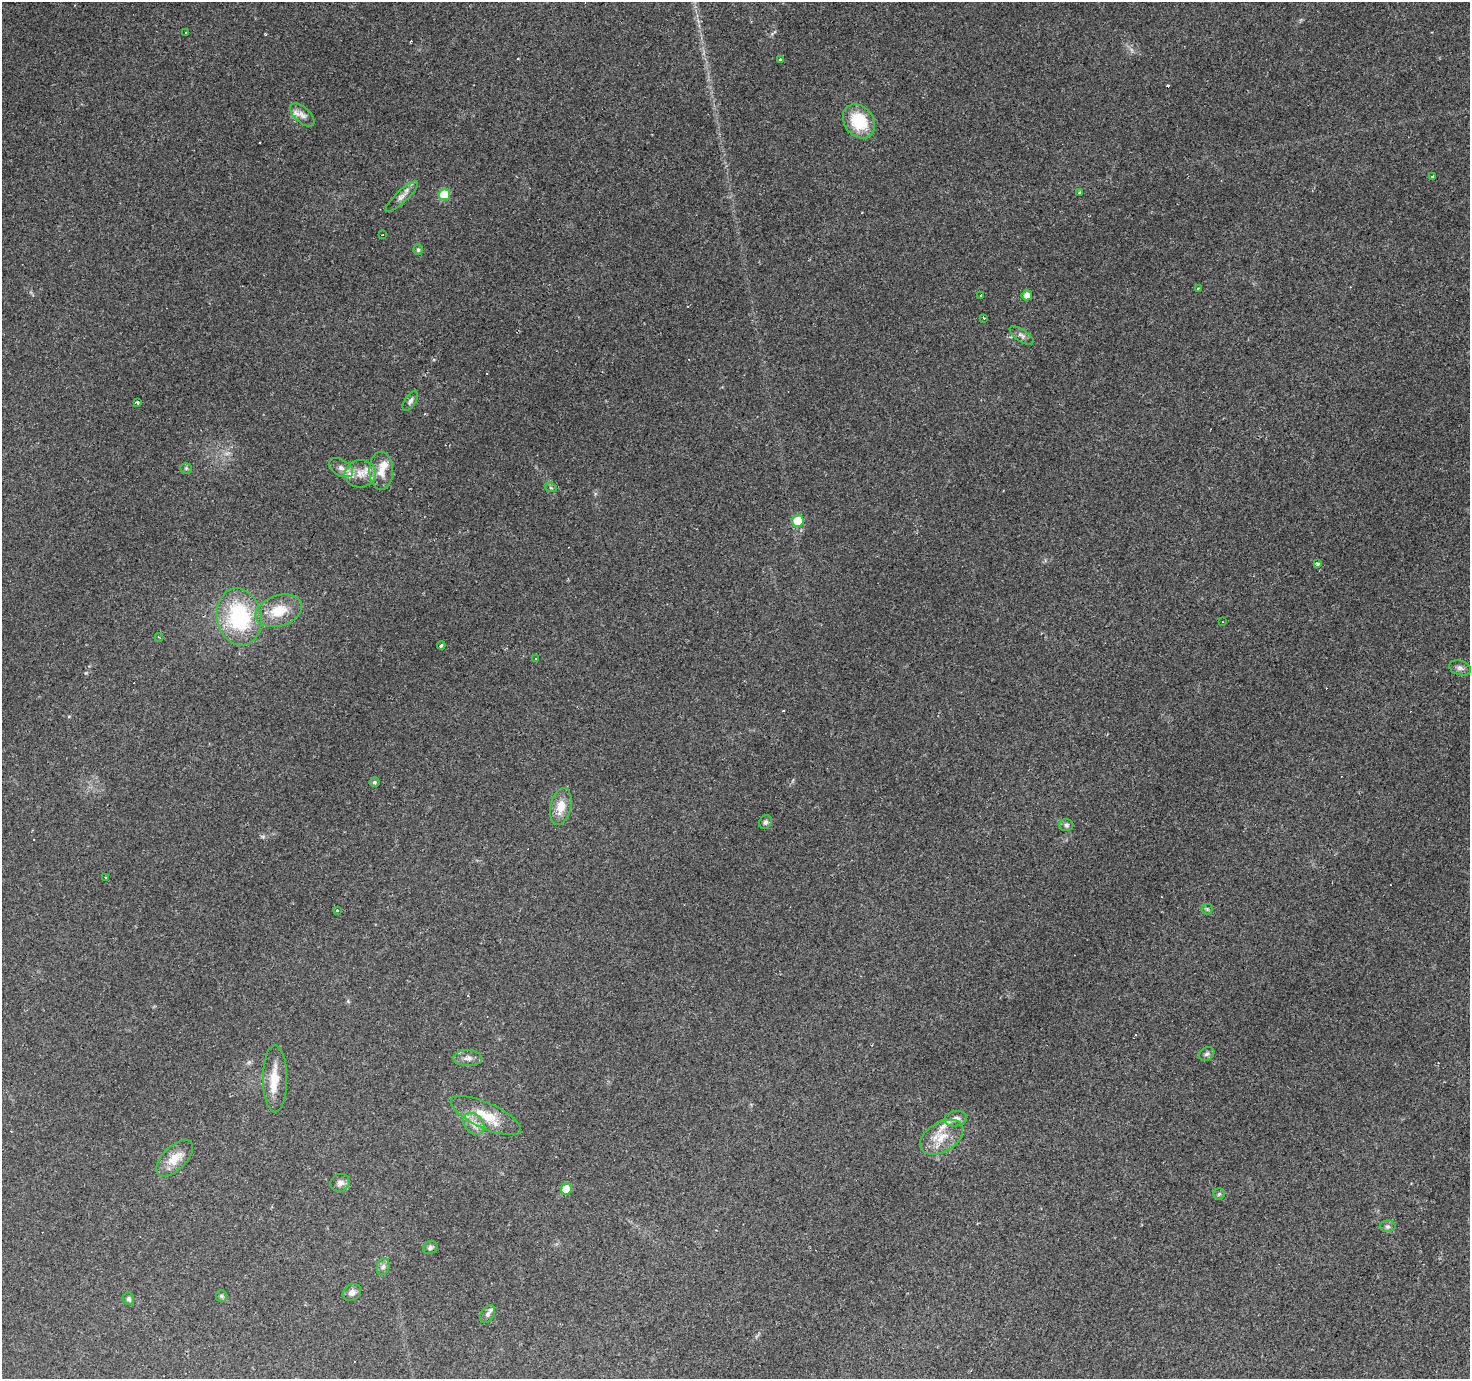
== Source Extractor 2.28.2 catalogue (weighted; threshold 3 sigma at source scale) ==
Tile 10 of 4 x 4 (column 2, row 3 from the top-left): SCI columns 1469-2936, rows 1563-2939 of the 5875 x 5945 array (HDU 1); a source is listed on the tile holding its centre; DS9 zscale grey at full resolution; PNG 1472 x 1381 px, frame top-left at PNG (2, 2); each listed source drawn as its Kron ellipse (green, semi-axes under 4 px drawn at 4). Shown black and unused: <1% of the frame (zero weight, under 2 of 3 exposures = <1% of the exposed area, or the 3 px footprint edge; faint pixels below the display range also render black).
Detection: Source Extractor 2.28.2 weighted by HDU 2 'WHT'; one run over the whole footprint, this tile lists its part. Background 0.0793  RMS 0.0058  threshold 0.0259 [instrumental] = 3 sigma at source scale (4.5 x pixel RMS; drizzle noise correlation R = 1.50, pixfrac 1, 0.0396/0.0396 arcsec/px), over >= 5 px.
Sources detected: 83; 20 cosmic-ray / hot-pixel residue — neither listed nor drawn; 7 inside a brighter listed object's ellipse — not listed separately; the other 56 listed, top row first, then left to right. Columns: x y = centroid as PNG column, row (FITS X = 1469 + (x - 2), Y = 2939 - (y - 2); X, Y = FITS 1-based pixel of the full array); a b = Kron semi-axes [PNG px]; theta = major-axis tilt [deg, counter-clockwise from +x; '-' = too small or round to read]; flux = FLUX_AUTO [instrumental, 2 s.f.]
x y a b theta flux
185 32 2 2 - 0.46
780 59 4 2 - 0.73
302 115 15 7 -42 3.3
859 121 18 14 -52 24
1432 176 3 3 - 4.7
1079 192 4 3 - 0.56
444 195 6 5 - 23
402 196 21 6 43 3.6
383 234 3 2 - 0.41
418 250 5 4 - 0.86
1198 288 3 3 - 0.59
981 295 3 2 - 0.85
1027 295 5 5 - 4
984 318 3 3 - 0.58
1022 335 14 6 -34 2.3
410 401 11 5 57 1.7
137 402 3 3 - 1.4
186 468 5 5 - 0.9
341 468 13 8 -30 3.5
381 471 19 12 -90 7.6
360 474 16 13 6 7.8
551 488 6 4 -19 0.79
798 521 6 6 - 15
1318 563 4 3 - 2.5
279 611 24 15 18 15
239 617 29 22 -77 53
1222 622 2 2 - 0.39
159 637 4 2 - 0.45
441 645 4 3 - 2.7
536 659 3 3 - 0.67
1460 668 11 7 -19 2.2
374 782 5 5 - 1.3
561 806 19 10 78 8.7
765 822 7 6 - 1.5
1066 825 7 6 - 1.4
106 878 2 2 - 0.56
1207 909 5 5 - 0.93
337 910 3 3 - 1.2
1207 1054 8 6 32 1.4
468 1058 14 8 -1 3.4
275 1079 33 12 -90 11
486 1116 38 12 -24 16
956 1119 11 7 10 3.6
474 1124 12 9 -48 4.9
941 1137 23 14 31 12
175 1158 23 11 44 9.6
340 1183 10 8 22 3
566 1189 5 5 - 15
1219 1194 5 5 - 1.1
1388 1226 8 5 0 1.4
430 1248 7 6 - 1.3
383 1267 8 6 74 1.9
352 1292 10 8 35 2.9
221 1296 6 6 - 1
129 1299 6 5 - 1.3
488 1314 10 6 55 1.9